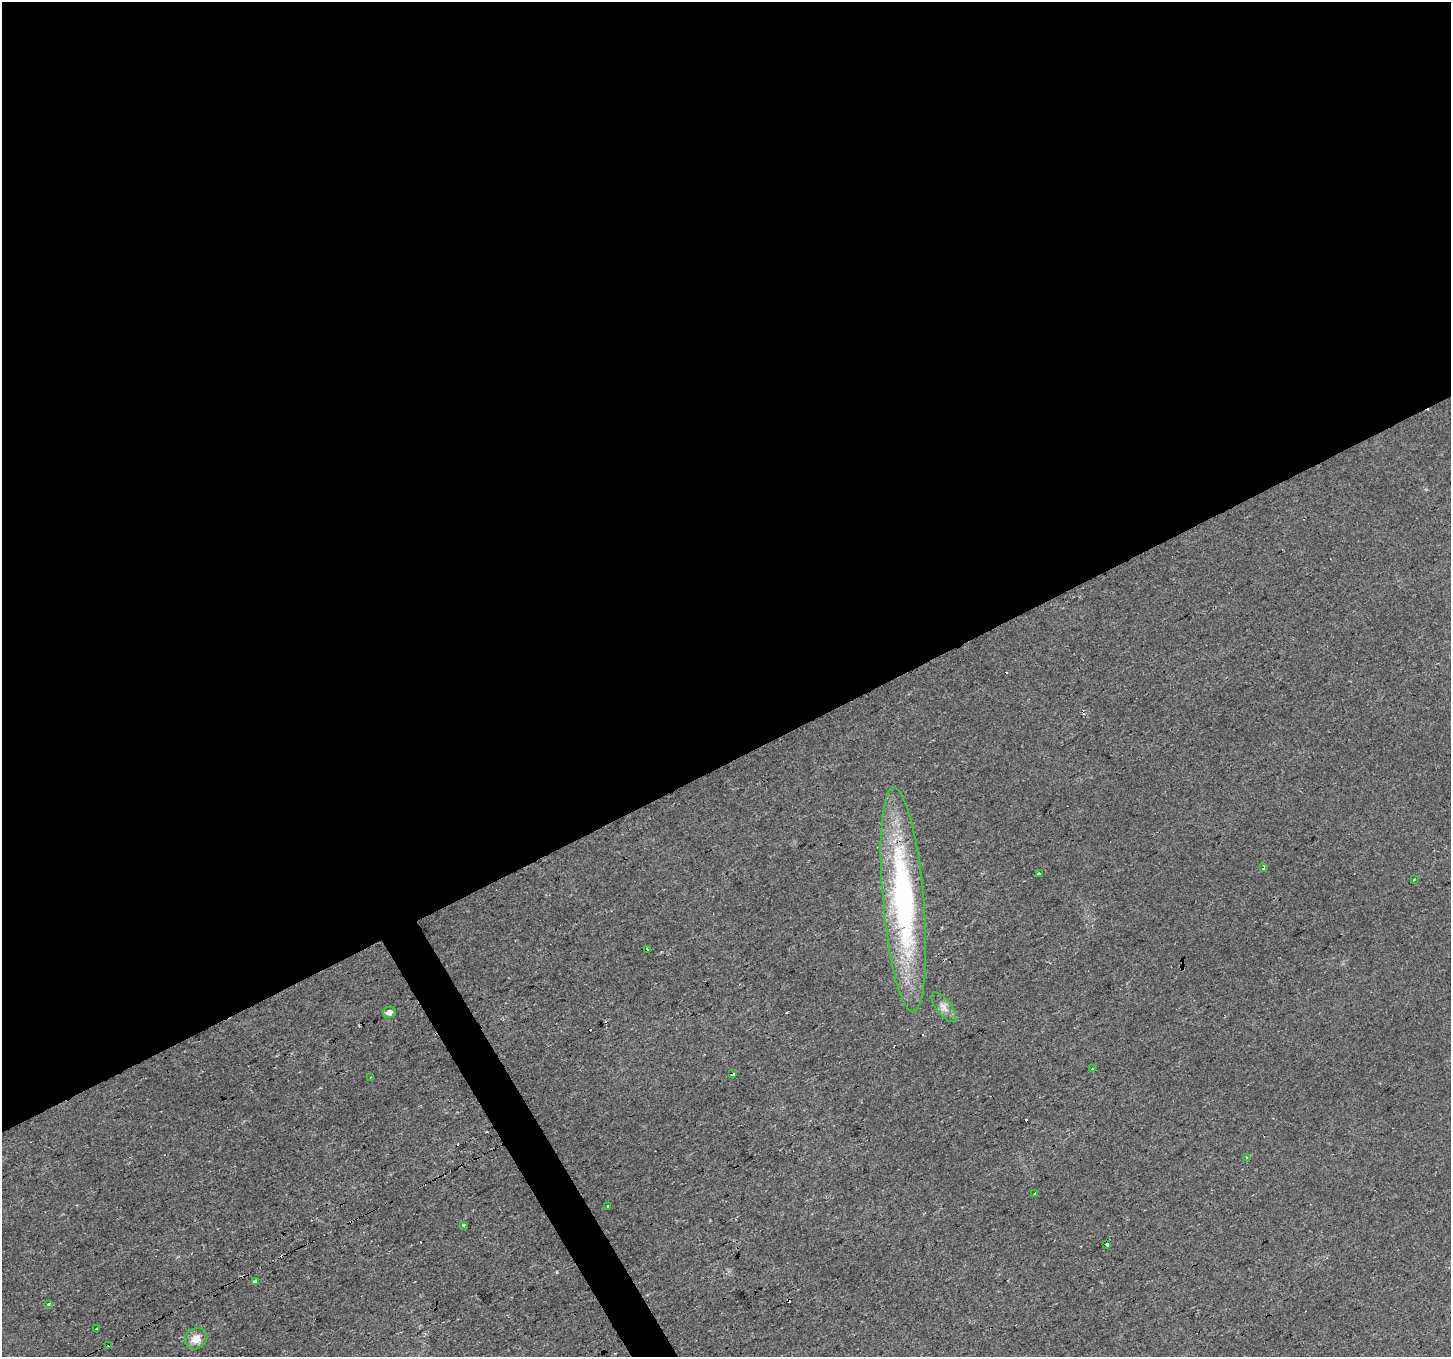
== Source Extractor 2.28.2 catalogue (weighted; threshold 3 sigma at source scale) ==
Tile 2 of 4 x 4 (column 2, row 1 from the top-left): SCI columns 1449-2897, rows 4171-5525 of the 5796 x 5687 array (HDU 1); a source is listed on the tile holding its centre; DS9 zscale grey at full resolution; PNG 1453 x 1359 px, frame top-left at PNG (2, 2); each listed source drawn as its Kron ellipse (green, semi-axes under 4 px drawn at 4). Shown black and unused: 57% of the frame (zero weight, under 2 of 3 exposures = <1% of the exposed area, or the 3 px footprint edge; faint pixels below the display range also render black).
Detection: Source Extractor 2.28.2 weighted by HDU 2 'WHT'; one run over the whole footprint, this tile lists its part. Background 0.0148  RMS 0.006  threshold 0.0271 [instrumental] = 3 sigma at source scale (4.5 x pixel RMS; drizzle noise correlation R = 1.50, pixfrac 1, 0.0396/0.0396 arcsec/px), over >= 5 px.
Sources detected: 31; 11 cosmic-ray / hot-pixel residue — neither listed nor drawn; the other 20 listed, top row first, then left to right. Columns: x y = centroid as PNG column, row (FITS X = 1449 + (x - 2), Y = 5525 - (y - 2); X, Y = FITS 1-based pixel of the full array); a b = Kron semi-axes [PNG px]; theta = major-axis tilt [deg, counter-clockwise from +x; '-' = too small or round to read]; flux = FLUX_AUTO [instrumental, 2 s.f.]
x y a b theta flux
1264 868 3 3 - 7.1
1039 874 3 3 - 3.5
1414 879 3 2 - 0.59
903 900 112 20 -85 160
647 950 3 3 - 3.1
944 1007 18 7 -53 4.4
389 1012 6 5 - 2.5
1092 1069 3 2 - 0.45
732 1074 4 3 - 25
371 1077 3 2 - 0.43
1247 1158 3 3 - 8.4
1035 1194 3 2 - 1.1
607 1206 3 2 - 0.95
463 1225 3 3 - 1.9
1107 1244 3 3 - 1.8
255 1281 3 3 - 6
49 1305 3 3 - 4.5
96 1329 3 3 - 2.2
196 1339 12 10 32 6.7
109 1345 3 3 - 3
Overlapping masked pixels (flux is a lower limit): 2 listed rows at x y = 732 1074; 109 1345